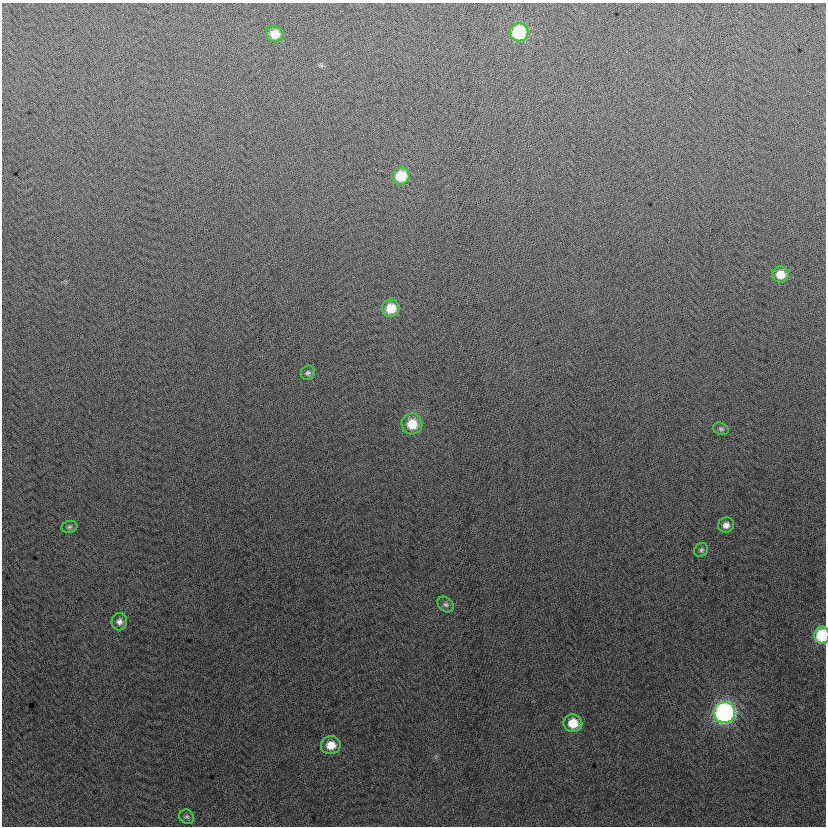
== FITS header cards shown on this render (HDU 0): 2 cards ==
NAXIS1  =                  824
NAXIS2  =                  824

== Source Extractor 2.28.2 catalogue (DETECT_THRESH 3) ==
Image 824 x 824 px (HDU 0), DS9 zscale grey, 1 PNG px = 1 image px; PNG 828 x 828 px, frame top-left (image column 1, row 824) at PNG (2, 3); each listed source drawn as its Kron ellipse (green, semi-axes under 4 px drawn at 4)
Background 1.56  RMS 13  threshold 38.9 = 3 sigma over >= 5 px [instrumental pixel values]
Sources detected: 18; all 18 listed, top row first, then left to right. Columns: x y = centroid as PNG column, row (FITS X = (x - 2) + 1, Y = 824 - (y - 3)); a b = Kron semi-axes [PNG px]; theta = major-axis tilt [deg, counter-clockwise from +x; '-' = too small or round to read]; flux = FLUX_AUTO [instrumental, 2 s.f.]
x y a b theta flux
519 32 9 9 - 60000
275 34 9 8 - 12000
401 176 9 8 - 26000
780 274 8 8 - 12000
391 308 9 8 - 20000
308 373 7 7 - 2300
412 424 10 10 - 19000
721 429 8 6 -20 2000
726 525 8 7 - 4600
69 527 8 6 16 2000
701 550 7 6 - 1900
446 605 9 7 -42 2500
119 622 8 8 - 3700
822 635 8 7 - 46000
725 712 10 10 - 270000
573 723 9 9 - 19000
331 745 10 9 - 12000
187 817 8 6 -38 2300
At the frame edge (FLAGS 8, measured only in part): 1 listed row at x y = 822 635